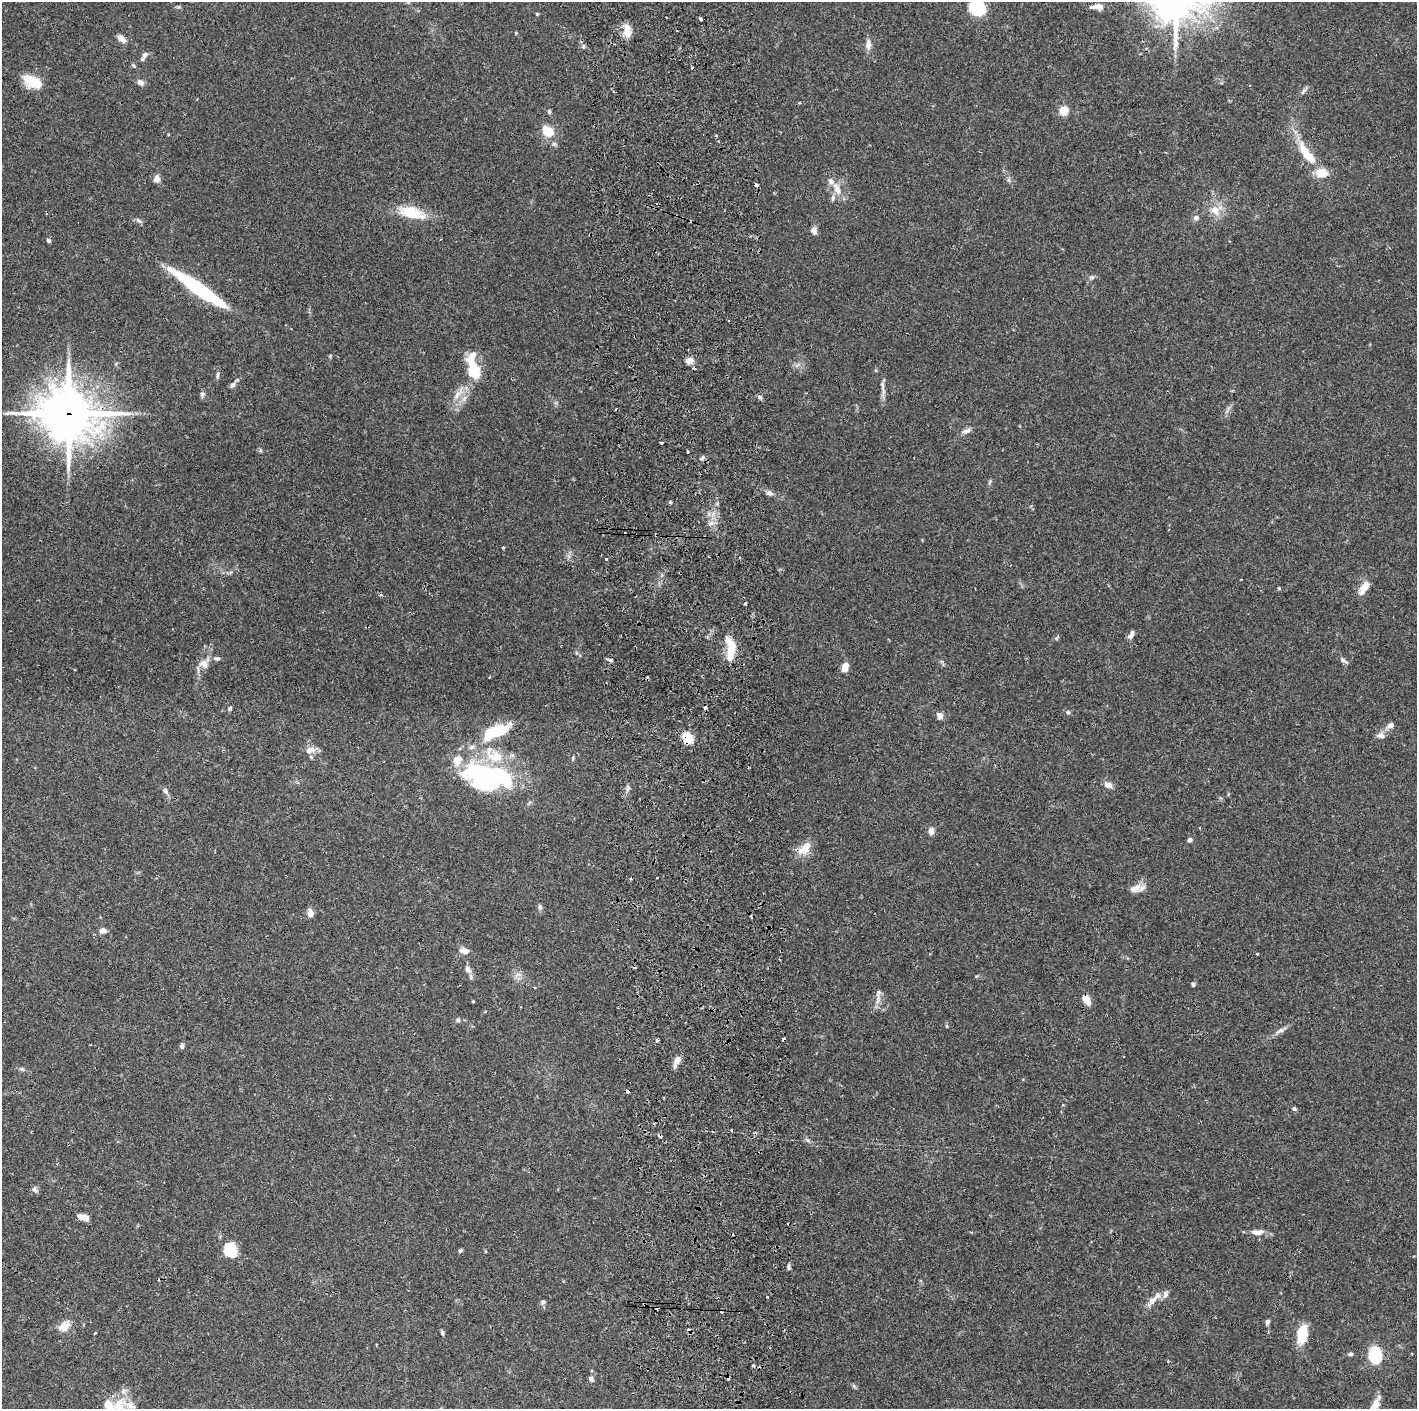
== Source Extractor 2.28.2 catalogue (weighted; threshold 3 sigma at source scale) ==
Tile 5 of 3 x 3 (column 2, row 2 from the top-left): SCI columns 1474-2888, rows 1411-2817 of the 4359 x 4230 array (HDU 1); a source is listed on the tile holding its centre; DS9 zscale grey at full resolution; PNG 1419 x 1411 px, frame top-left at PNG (2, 2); no overlay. Shown black and unused: <1% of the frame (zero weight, under 2 of 3 exposures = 3% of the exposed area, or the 3 px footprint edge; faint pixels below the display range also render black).
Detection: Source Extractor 2.28.2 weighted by HDU 2 'WHT'; one run over the whole footprint, this tile lists its part. Background 0.0769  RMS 0.005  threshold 0.0226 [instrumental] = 3 sigma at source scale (4.5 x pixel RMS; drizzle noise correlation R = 1.50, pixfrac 1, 0.05/0.05 arcsec/px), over >= 5 px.
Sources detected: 146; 6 inside a brighter object's white glare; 14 cosmic-ray / hot-pixel residue — not listed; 13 inside a brighter listed object's ellipse — not listed separately; the other 113 listed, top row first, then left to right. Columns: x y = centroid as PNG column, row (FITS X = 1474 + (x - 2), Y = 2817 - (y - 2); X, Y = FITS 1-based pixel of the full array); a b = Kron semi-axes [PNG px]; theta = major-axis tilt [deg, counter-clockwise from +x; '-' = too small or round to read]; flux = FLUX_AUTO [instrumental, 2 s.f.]
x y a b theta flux
178 7 7 4 18 0.67
1097 7 16 7 -1 3.5
977 8 12 11 - 37
537 14 4 4 - 0.57
666 17 2 2 - 0.55
700 19 4 3 - 2.3
627 31 18 9 -88 4.9
516 33 5 4 - 0.45
122 39 10 5 -39 4.2
868 44 14 7 86 2.9
144 55 10 7 62 1.9
134 66 6 4 -46 0.68
33 81 22 12 -14 12
140 82 8 6 -37 2.4
1063 110 5 5 - 21
549 112 6 4 -71 0.73
548 131 11 8 -31 11
716 136 3 3 - 1.4
1305 151 26 10 -60 11
1321 173 8 6 -4 13
156 179 9 7 73 2.5
1009 180 6 4 -89 0.9
756 185 4 3 - 2.2
837 189 17 9 -68 6
1215 210 15 11 -60 6.2
411 212 32 13 -16 16
1196 218 7 6 - 1.8
138 220 10 4 -40 1.1
814 231 10 7 -73 2.2
49 241 6 4 -46 0.86
1092 277 7 6 - 1.1
198 288 61 10 -35 56
689 361 5 4 - 13
474 371 16 12 -83 16
218 375 9 5 74 1.1
232 385 8 6 55 1.5
883 390 19 5 -83 2.7
202 394 7 6 - 1.3
458 394 22 7 48 4.9
69 413 21 18 -14 1700
966 431 14 6 20 2.1
662 442 3 3 - 0.93
688 452 3 3 - 0.75
702 458 8 3 60 0.89
770 493 9 6 -28 1.6
670 502 4 3 - 0.62
711 523 8 6 5 2.2
606 559 3 3 - 1.4
1279 588 4 4 - 0.64
1364 588 18 7 57 6
380 595 5 3 - 0.59
1130 636 11 6 35 1.8
731 646 24 10 -78 11
610 660 6 4 -19 0.87
1344 660 12 5 -36 1.5
204 663 16 13 38 5.3
845 667 10 7 72 4.6
230 708 6 5 - 0.86
1068 712 5 5 - 0.97
940 716 9 7 -58 2.3
1390 725 11 7 33 2.4
496 731 36 13 23 20
1380 735 11 7 -5 2.2
687 738 10 9 - 12
310 750 15 9 18 3.6
573 758 7 3 82 0.6
482 774 50 27 -8 53
1108 785 10 7 -23 2.9
165 791 12 6 -51 1.7
931 831 7 5 83 4
1189 840 6 5 - 1.3
805 848 21 12 43 6.9
657 878 3 3 - 0.85
1136 888 16 10 27 4.5
540 907 7 6 - 1.3
310 913 7 6 - 4
103 930 8 7 - 2.2
464 951 13 8 -12 3.2
1257 954 3 2 - 0.6
468 969 10 7 -62 2.4
518 975 9 4 -8 1.7
1193 984 6 4 -78 0.86
878 999 16 4 74 2.5
1087 1000 12 7 -61 5
458 1020 6 5 - 0.83
947 1026 6 4 -88 0.53
1280 1030 13 6 21 2.1
657 1040 3 3 - 1.4
182 1046 6 5 - 1.1
677 1060 13 7 59 3.3
22 1069 8 5 -26 1.1
1294 1109 5 4 - 1
808 1140 8 5 -28 1.2
35 1190 9 6 -49 1.4
83 1217 11 5 -14 4.7
1257 1232 18 7 2 3.8
230 1250 15 13 -77 14
460 1251 5 4 - 0.9
788 1267 8 4 -90 0.96
767 1297 2 2 - 0.45
1152 1301 23 7 47 4.6
543 1302 6 5 - 1.4
1268 1322 6 5 - 1.3
66 1326 16 9 70 4.5
442 1333 6 5 - 0.84
1302 1334 22 12 82 12
1350 1354 6 5 - 1
1375 1354 12 9 -89 34
753 1365 4 3 - 0.76
591 1379 8 6 -55 1.3
854 1386 6 5 - 0.79
1375 1405 21 9 64 5.4
119 1407 31 23 71 16
Overlapping masked pixels (flux is a lower limit): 4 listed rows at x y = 756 185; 69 413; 687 738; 1087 1000
Isophote crosses this tile's border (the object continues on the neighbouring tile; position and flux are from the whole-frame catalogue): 3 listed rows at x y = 977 8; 1375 1405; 119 1407